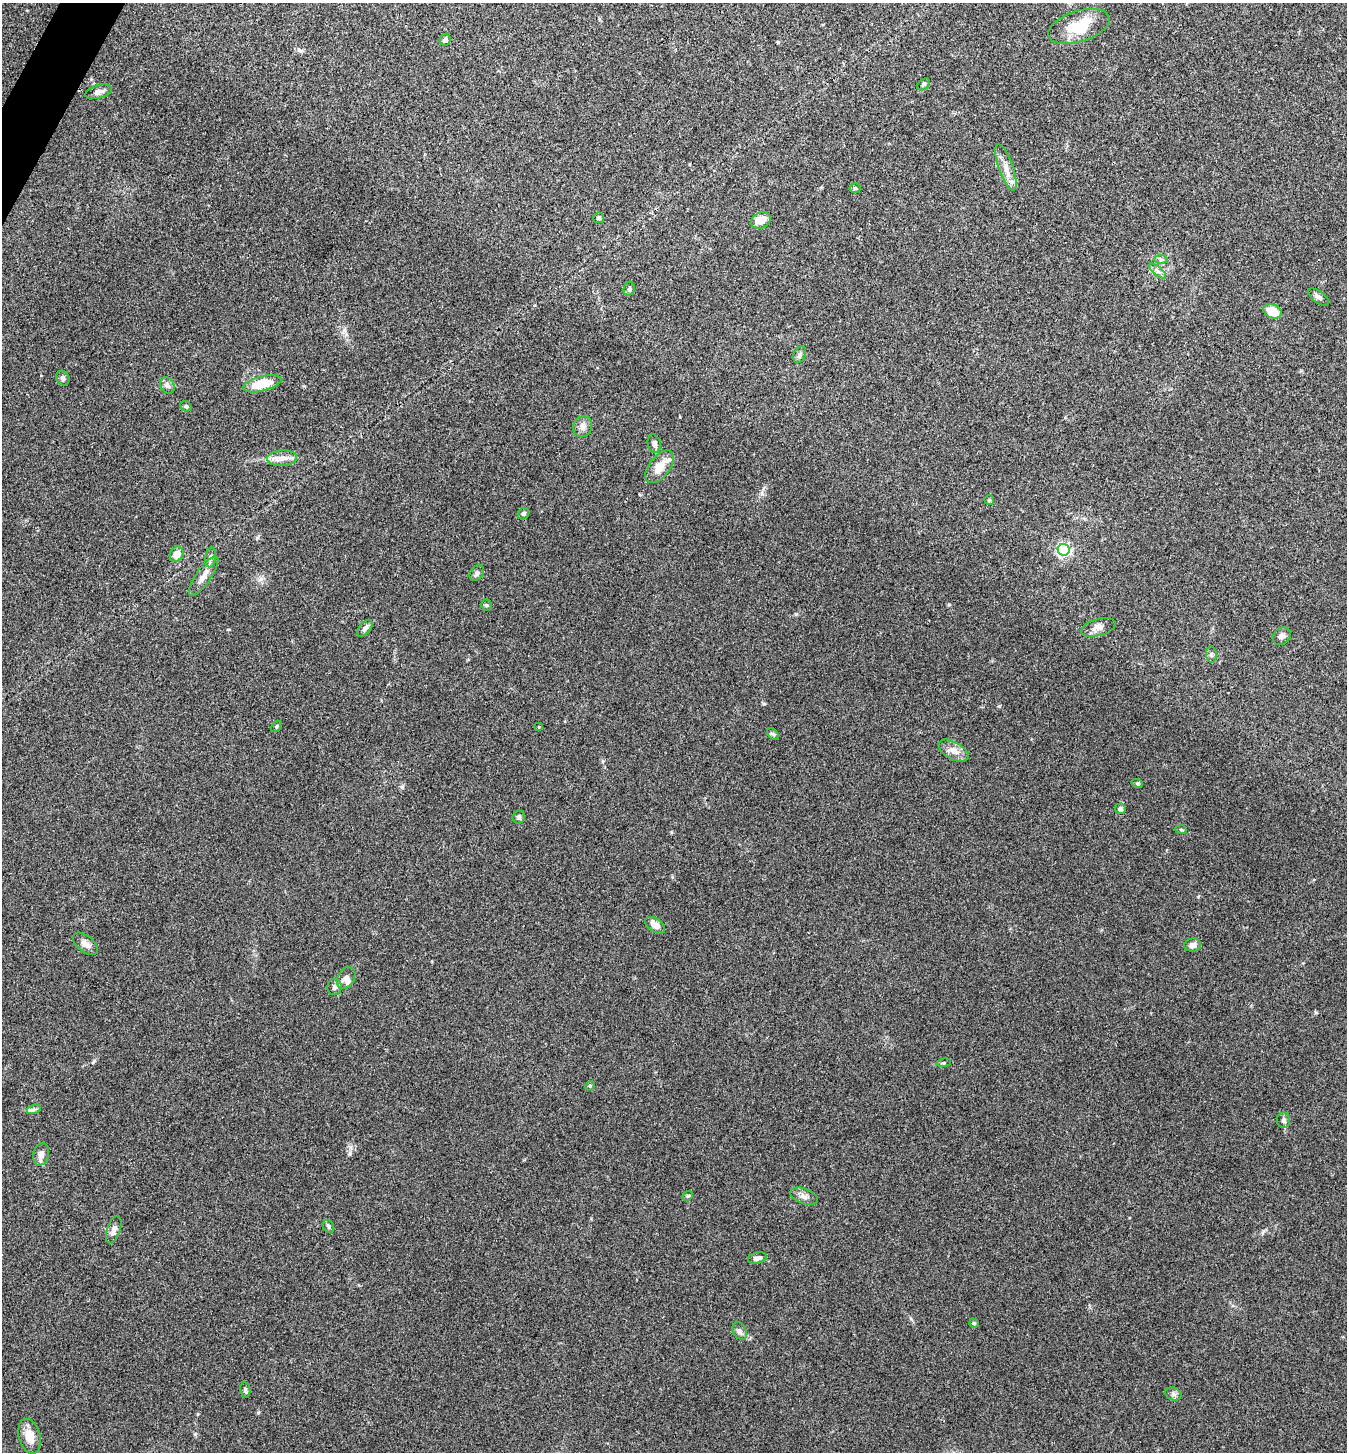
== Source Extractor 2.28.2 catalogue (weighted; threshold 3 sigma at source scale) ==
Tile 11 of 4 x 4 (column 3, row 3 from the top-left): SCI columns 2837-4181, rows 1452-2901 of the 5811 x 5804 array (HDU 1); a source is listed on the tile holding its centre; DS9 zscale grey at full resolution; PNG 1349 x 1454 px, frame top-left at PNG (2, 3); each listed source drawn as its Kron ellipse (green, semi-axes under 4 px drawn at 4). Shown black and unused: <1% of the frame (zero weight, under 3 of 4 exposures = <1% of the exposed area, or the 3 px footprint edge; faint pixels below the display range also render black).
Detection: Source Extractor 2.28.2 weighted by HDU 2 'WHT'; one run over the whole footprint, this tile lists its part. Background 0.0798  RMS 0.0056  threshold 0.0251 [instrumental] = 3 sigma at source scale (4.5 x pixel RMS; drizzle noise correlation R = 1.50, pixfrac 1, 0.05/0.05 arcsec/px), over >= 5 px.
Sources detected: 64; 2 inside a brighter listed object's ellipse — not listed separately; the other 62 listed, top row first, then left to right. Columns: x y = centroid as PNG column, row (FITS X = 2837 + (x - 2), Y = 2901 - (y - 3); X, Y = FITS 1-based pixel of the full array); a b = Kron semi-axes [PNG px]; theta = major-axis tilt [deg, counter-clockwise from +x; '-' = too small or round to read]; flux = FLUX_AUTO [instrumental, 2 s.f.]
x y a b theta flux
1079 26 32 15 17 19
445 40 6 5 - 2
923 84 7 5 41 1
99 92 14 6 15 2.7
1006 167 24 7 -71 5.6
855 188 5 5 - 0.76
599 218 5 5 - 0.94
761 220 10 7 26 6.2
1161 259 7 4 0 1.1
1158 271 10 3 -40 1.3
629 289 7 5 77 1.1
1318 297 12 5 -37 1.8
1272 311 9 7 -24 8.3
799 355 8 6 62 1.4
63 378 7 6 - 1.7
262 384 20 7 14 16
167 385 8 7 - 1.8
186 406 6 5 - 0.83
583 427 10 9 - 3.2
654 444 9 6 -77 2.1
282 458 15 7 4 4.2
659 467 19 10 53 7.7
989 500 5 4 - 0.8
523 514 6 5 - 1.1
1064 550 6 6 - 110
177 554 8 6 64 6.4
210 557 10 5 81 1.7
477 573 8 6 54 1.9
204 576 23 7 56 5.2
486 605 5 5 - 0.82
1098 627 18 8 16 3.8
365 628 10 5 50 1.9
1282 636 10 8 43 2.1
1211 654 8 5 -85 1.1
277 726 6 4 47 0.71
539 727 4 3 - 0.49
773 734 7 4 -44 0.99
954 751 16 8 -29 4.8
1137 783 6 3 -18 0.69
1120 809 5 5 - 1.7
519 817 6 6 - 1.2
1181 830 6 4 -3 0.66
655 925 11 6 -34 4.1
85 944 15 8 -39 3.1
1193 945 8 6 12 3.1
346 978 12 8 59 3.3
335 987 8 7 - 1.9
944 1063 7 3 9 0.72
590 1086 5 4 - 0.64
34 1109 7 4 19 1.2
1283 1120 7 6 - 1.6
41 1154 11 7 77 3.4
688 1196 5 4 - 0.78
804 1196 14 7 -21 2.7
328 1226 7 5 -56 1.1
114 1230 14 6 71 2.9
757 1258 9 5 14 2.3
974 1323 4 4 - 0.92
740 1331 9 6 -61 1.9
245 1390 8 5 -81 1.1
1173 1394 8 6 -22 1.6
29 1436 18 10 -75 7.3
Unlisted compact peaks at least as high as the median listed source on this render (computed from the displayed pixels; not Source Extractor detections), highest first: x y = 195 1434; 402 787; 350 1153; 999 706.